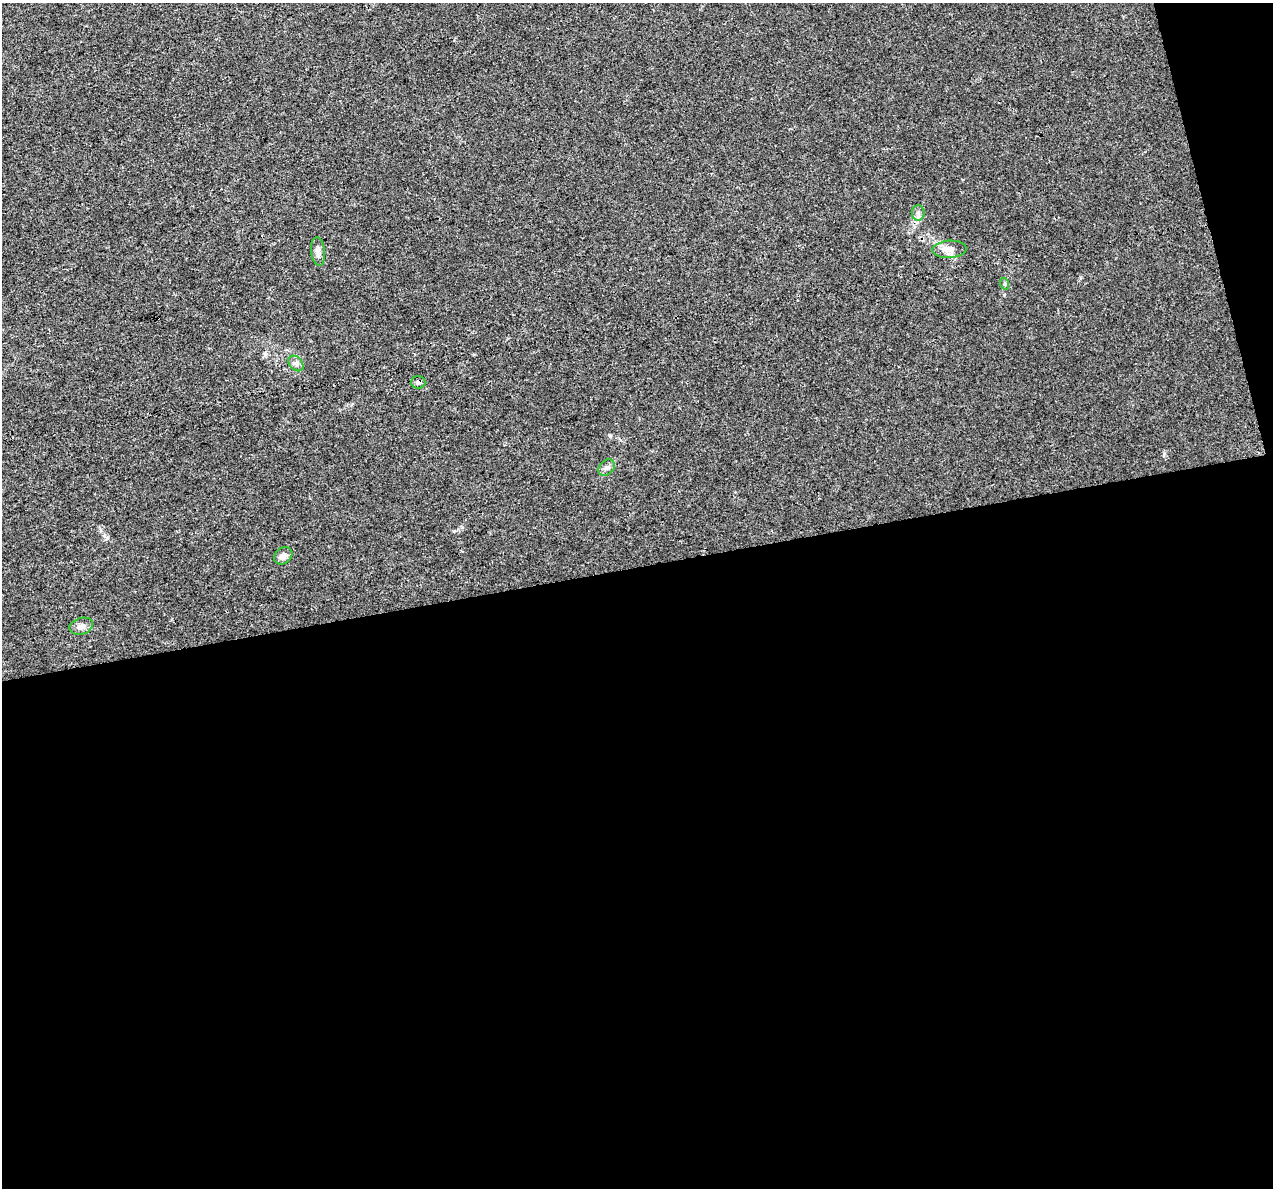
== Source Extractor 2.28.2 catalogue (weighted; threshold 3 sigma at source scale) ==
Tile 16 of 4 x 4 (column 4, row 4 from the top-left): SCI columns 3815-5085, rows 90-1275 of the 5085 x 4877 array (HDU 1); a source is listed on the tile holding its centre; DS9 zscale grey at full resolution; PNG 1275 x 1190 px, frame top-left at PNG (2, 3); each listed source drawn as its Kron ellipse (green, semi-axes under 4 px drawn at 4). Shown black and unused: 54% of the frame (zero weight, under 3 of 4 exposures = <1% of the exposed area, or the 3 px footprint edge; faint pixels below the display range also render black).
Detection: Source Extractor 2.28.2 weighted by HDU 2 'WHT'; one run over the whole footprint, this tile lists its part. Background 0.00463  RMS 0.0025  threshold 0.0112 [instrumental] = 3 sigma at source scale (4.5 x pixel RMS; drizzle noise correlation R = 1.50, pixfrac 1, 0.0396/0.0396 arcsec/px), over >= 5 px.
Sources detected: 9; all 9 listed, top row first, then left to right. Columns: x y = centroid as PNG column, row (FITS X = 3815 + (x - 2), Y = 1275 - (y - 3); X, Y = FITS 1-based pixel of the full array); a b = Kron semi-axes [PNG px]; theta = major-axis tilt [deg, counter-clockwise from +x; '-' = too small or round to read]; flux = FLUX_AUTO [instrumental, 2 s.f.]
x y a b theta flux
918 213 8 6 -90 0.76
949 249 17 8 3 2.5
318 251 14 7 -84 1.2
1005 284 6 4 -72 0.32
296 363 9 6 -48 0.81
418 382 7 6 - 0.63
606 468 9 7 42 0.86
283 556 10 8 38 1.2
81 626 12 8 17 1.3
Overlapping masked pixels (flux is a lower limit): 1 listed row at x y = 418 382